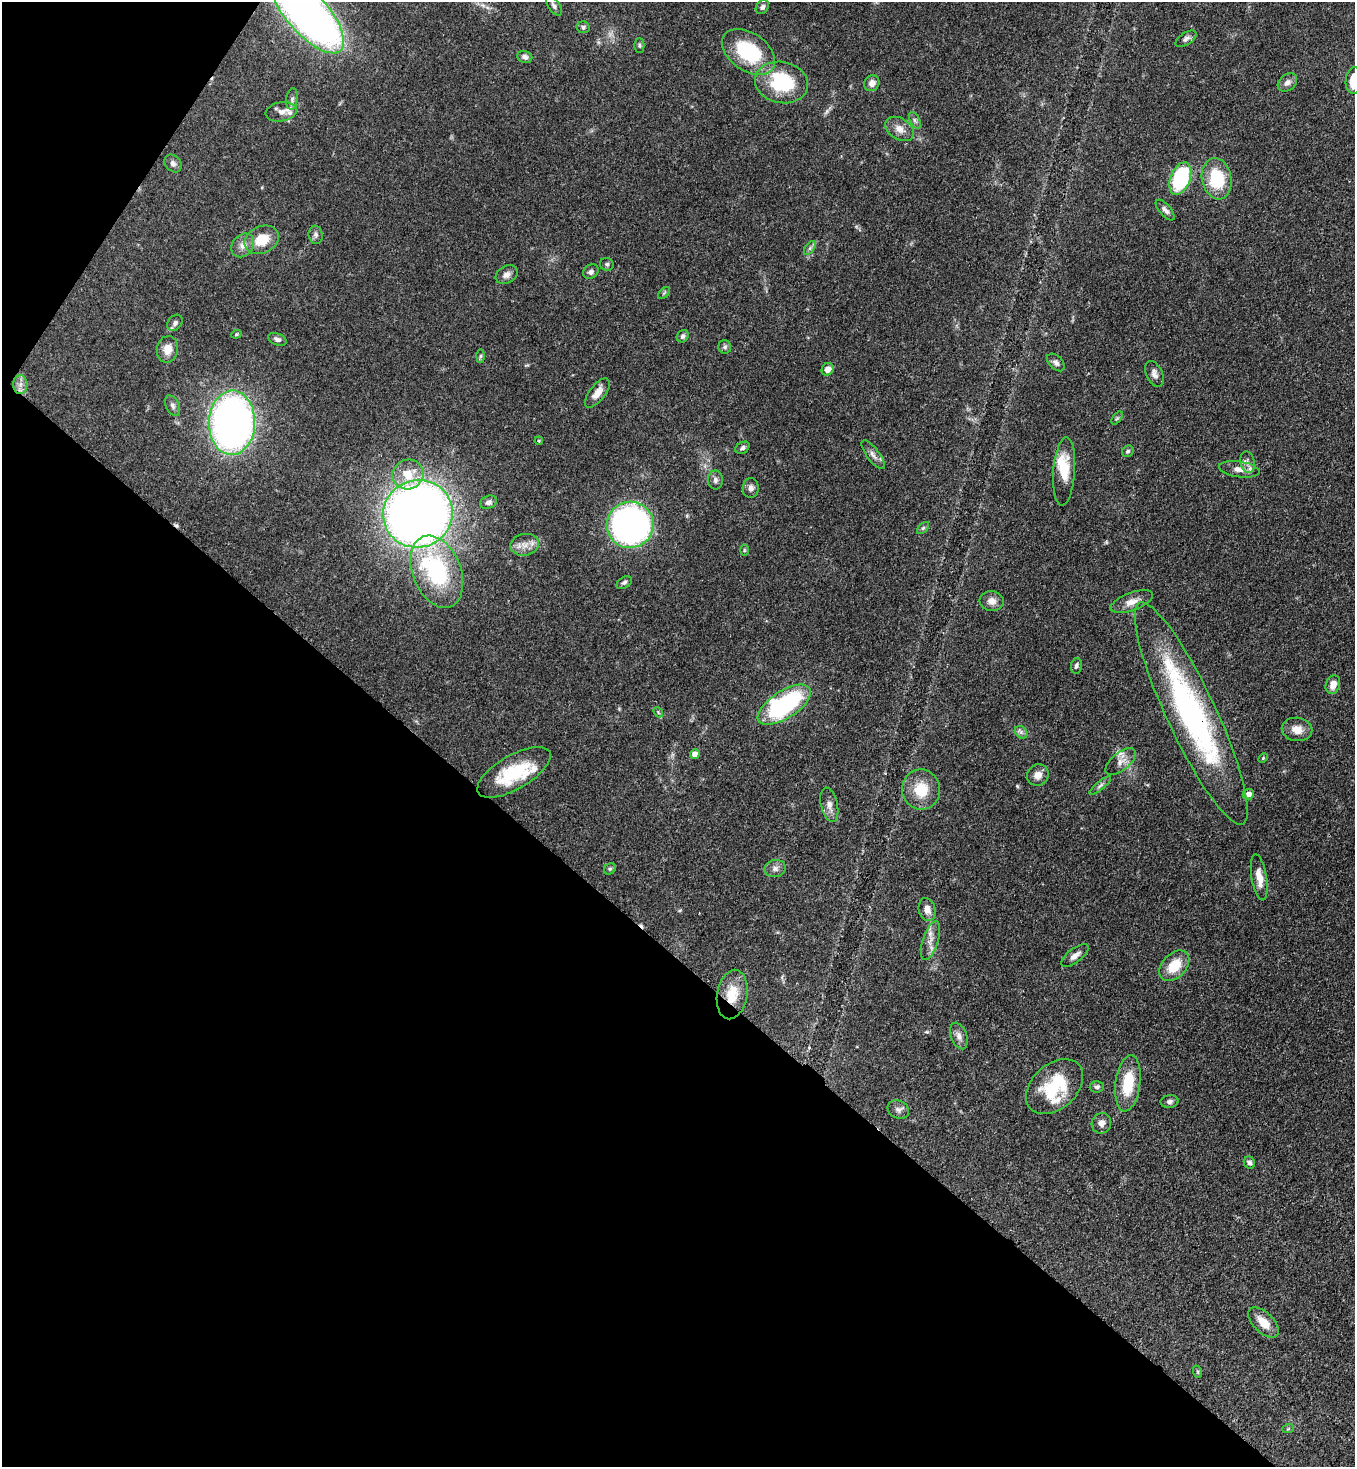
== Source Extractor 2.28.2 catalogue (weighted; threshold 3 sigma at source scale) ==
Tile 9 of 4 x 4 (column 1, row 3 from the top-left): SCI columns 364-1716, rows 1525-2989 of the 6000 x 5978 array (HDU 1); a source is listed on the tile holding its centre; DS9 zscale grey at full resolution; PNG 1357 x 1469 px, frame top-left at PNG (2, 2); each listed source drawn as its Kron ellipse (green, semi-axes under 4 px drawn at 4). Shown black and unused: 37% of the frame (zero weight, under 3 of 4 exposures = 7% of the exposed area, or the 3 px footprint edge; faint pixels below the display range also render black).
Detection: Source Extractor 2.28.2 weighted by HDU 2 'WHT'; one run over the whole footprint, this tile lists its part. Background 0.0701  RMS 0.0036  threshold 0.016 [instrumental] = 3 sigma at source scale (4.5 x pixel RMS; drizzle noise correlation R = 1.50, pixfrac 1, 0.05/0.05 arcsec/px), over >= 5 px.
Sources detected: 107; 1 inside a brighter object's white glare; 2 cosmic-ray / hot-pixel residue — neither listed nor drawn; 6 inside a brighter listed object's ellipse — not listed separately; the other 98 listed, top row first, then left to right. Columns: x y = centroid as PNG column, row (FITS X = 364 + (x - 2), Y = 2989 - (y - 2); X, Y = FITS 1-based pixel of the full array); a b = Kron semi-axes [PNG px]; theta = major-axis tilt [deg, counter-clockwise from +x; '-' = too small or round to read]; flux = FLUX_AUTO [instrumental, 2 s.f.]
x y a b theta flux
554 6 11 5 -55 1.2
762 7 7 6 - 1
307 13 50 20 -49 240
583 27 6 6 - 0.87
1186 39 12 6 33 1.2
639 45 7 5 89 0.62
749 52 30 19 -35 24
525 57 7 6 - 1.4
1354 81 13 8 84 8
782 82 27 20 -12 23
872 83 8 7 - 2.2
1287 83 11 8 40 1.7
292 99 11 6 84 1.1
281 112 16 9 10 2.7
915 120 9 4 -64 0.86
899 129 15 10 -31 3.2
173 163 10 7 -49 1.3
1180 178 17 10 69 33
1217 179 21 14 -79 17
1165 210 13 5 -48 1.4
316 235 9 7 -82 1.1
262 240 18 13 24 7.8
243 245 13 10 48 2.6
810 248 8 4 54 0.84
607 264 7 6 - 0.78
591 272 8 6 40 1.3
507 275 12 8 28 1.9
664 293 7 4 45 0.54
175 323 9 6 50 1.3
236 334 5 4 - 0.42
683 336 6 5 - 0.96
277 339 9 6 -22 1.2
725 347 7 6 - 0.8
167 349 13 10 81 3.8
480 356 7 4 88 0.58
1056 362 10 6 -45 1.3
828 369 6 5 - 2.4
1154 374 14 8 -66 1.8
20 384 9 7 88 1.8
597 393 17 8 52 3.5
173 406 11 6 -63 1.3
1117 418 7 4 53 0.5
232 423 32 23 89 210
539 441 4 4 - 0.3
742 448 8 5 32 0.98
1128 451 6 5 - 0.67
873 455 17 6 -53 1.9
1247 462 11 7 -78 1.8
1239 469 20 8 -8 3.4
1064 471 34 11 86 8.5
408 474 15 15 - 7.6
715 480 9 7 -90 1.2
751 488 10 8 86 1.5
488 502 9 6 23 1.3
418 514 35 33 20 410
630 525 23 23 - 130
923 528 7 4 44 0.66
525 545 14 11 10 3.4
744 550 6 4 -90 0.41
437 572 37 24 -68 38
624 583 8 5 33 0.87
992 601 12 10 -7 2.3
1132 602 22 9 20 3.4
1076 666 8 5 79 0.92
1333 685 9 7 71 2.9
784 705 30 13 33 50
658 712 5 4 - 0.48
1191 713 122 24 -65 91
1297 729 15 11 -9 3.8
1021 732 7 5 -46 1
695 754 5 4 - 2.4
1263 758 6 3 45 0.4
1121 761 18 9 38 2.9
514 772 41 17 30 17
1038 775 11 10 - 2.9
1100 785 13 4 38 0.99
921 790 20 19 - 9.9
1248 794 6 5 - 1.8
829 805 17 8 -77 2.4
610 869 6 5 - 0.59
775 869 10 8 12 1.7
1259 877 23 7 -80 4.3
927 909 11 8 -74 2.6
931 940 20 7 72 3.1
1075 956 16 7 38 2.3
1174 966 18 12 46 8.5
732 995 25 15 80 8.5
959 1036 14 8 -69 2
1128 1083 28 12 82 13
1055 1087 33 22 42 20
1097 1087 7 5 5 0.83
1170 1101 9 6 10 1.2
898 1110 11 9 -25 1.6
1101 1123 10 9 - 1.9
1249 1163 6 5 - 1.3
1263 1322 19 10 -45 5.5
1198 1372 6 4 -72 0.45
1288 1429 6 3 19 0.35
Overlapping masked pixels (flux is a lower limit): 3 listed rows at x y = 307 13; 1191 713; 732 995
Isophote crosses this tile's border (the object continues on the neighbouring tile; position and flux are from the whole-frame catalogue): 2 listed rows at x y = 307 13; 1354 81